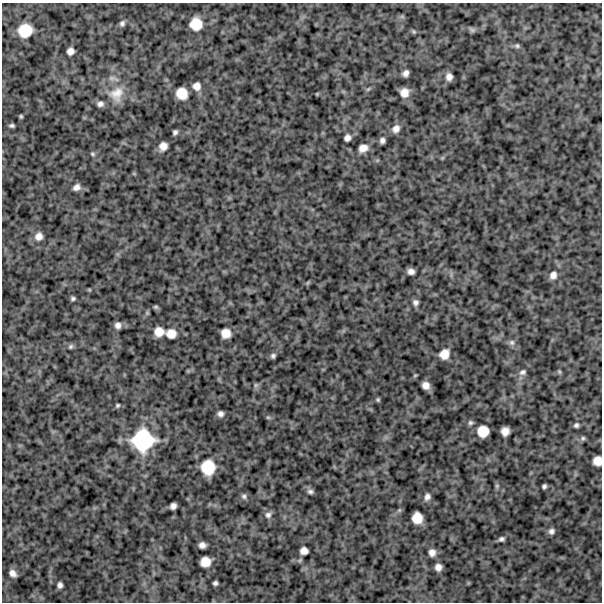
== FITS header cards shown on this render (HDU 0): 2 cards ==
NAXIS1  =                  600
NAXIS2  =                  600

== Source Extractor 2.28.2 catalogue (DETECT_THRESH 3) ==
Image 600 x 600 px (HDU 0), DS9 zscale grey, 1 PNG px = 1 image px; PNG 604 x 604 px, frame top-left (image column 1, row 600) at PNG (2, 3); no overlay
Background 779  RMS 260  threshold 774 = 3 sigma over >= 5 px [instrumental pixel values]
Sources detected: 75; all 75 listed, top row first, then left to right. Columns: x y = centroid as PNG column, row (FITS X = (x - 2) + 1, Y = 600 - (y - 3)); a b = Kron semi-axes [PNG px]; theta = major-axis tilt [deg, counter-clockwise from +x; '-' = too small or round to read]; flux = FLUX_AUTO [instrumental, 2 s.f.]
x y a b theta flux
402 16 7 4 0 3.0e+04
122 23 8 6 59 5.3e+04
196 24 13 13 - 3.2e+05
25 30 12 11 - 3.8e+05
472 30 9 6 -25 4.2e+04
414 31 7 5 -35 2.7e+04
517 46 8 6 -12 4.1e+04
70 51 7 6 - 9.6e+04
406 73 6 5 - 7.5e+04
449 77 8 7 - 9.6e+04
197 86 10 10 - 1.2e+05
368 89 7 4 44 2.5e+04
182 93 10 9 - 2.7e+05
404 93 10 9 - 1.6e+05
116 94 24 21 56 4.0e+05
317 94 4 4 - 1.5e+04
100 104 8 7 - 6.6e+04
21 116 3 3 - 2.2e+04
12 126 5 3 - 3.5e+04
396 129 10 9 - 1.1e+05
175 132 5 4 - 4.3e+04
347 138 6 6 - 7.7e+04
382 140 5 5 - 5.7e+04
163 146 8 7 - 1.3e+05
363 148 11 8 21 1.3e+05
93 154 7 5 -17 2.9e+04
76 187 9 7 31 8.3e+04
39 236 10 9 - 1.1e+05
411 271 6 5 - 8.1e+04
553 275 10 9 - 1.0e+05
73 298 4 4 - 3.4e+04
415 302 7 7 - 5.9e+04
156 307 6 5 - 2.7e+04
118 325 8 7 - 7.8e+04
159 332 9 9 - 1.8e+05
226 333 8 8 - 1.8e+05
171 334 11 10 - 1.7e+05
512 342 8 8 - 5.6e+04
71 346 7 6 - 3.6e+04
444 354 9 8 - 1.8e+05
273 356 6 5 - 4.1e+04
523 372 10 8 20 6.8e+04
559 372 7 4 -70 2.4e+04
256 385 6 6 - 3.3e+04
426 385 7 6 - 1.1e+05
378 400 5 5 - 2.6e+04
118 405 5 4 - 2.6e+04
220 414 6 6 - 6.3e+04
268 417 6 5 - 2.4e+04
470 423 6 6 - 3.8e+04
576 425 5 5 - 4.1e+04
483 431 10 10 - 2.6e+05
505 431 8 7 - 1.3e+05
583 438 6 6 - 3.3e+04
143 440 24 23 - 1.1e+06
597 461 8 8 - 1.7e+05
208 467 13 12 - 4.3e+05
497 486 6 5 - 2.7e+04
544 486 4 4 - 3.9e+04
310 491 8 6 -12 5.1e+04
244 496 8 7 - 4.6e+04
427 497 9 7 72 7.5e+04
173 506 6 5 - 7.6e+04
268 515 9 9 - 7.3e+04
417 518 10 9 - 2.4e+05
551 531 7 7 - 6.1e+04
501 539 6 5 - 4.3e+04
202 545 6 5 - 8.3e+04
304 551 7 6 - 1.1e+05
432 552 7 7 - 9.2e+04
205 562 9 8 - 2.0e+05
438 567 6 6 - 9.2e+04
13 573 7 6 - 9.2e+04
215 583 4 4 - 4.2e+04
60 585 6 5 - 6.0e+04
At the frame edge (FLAGS 8, measured only in part): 1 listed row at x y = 597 461